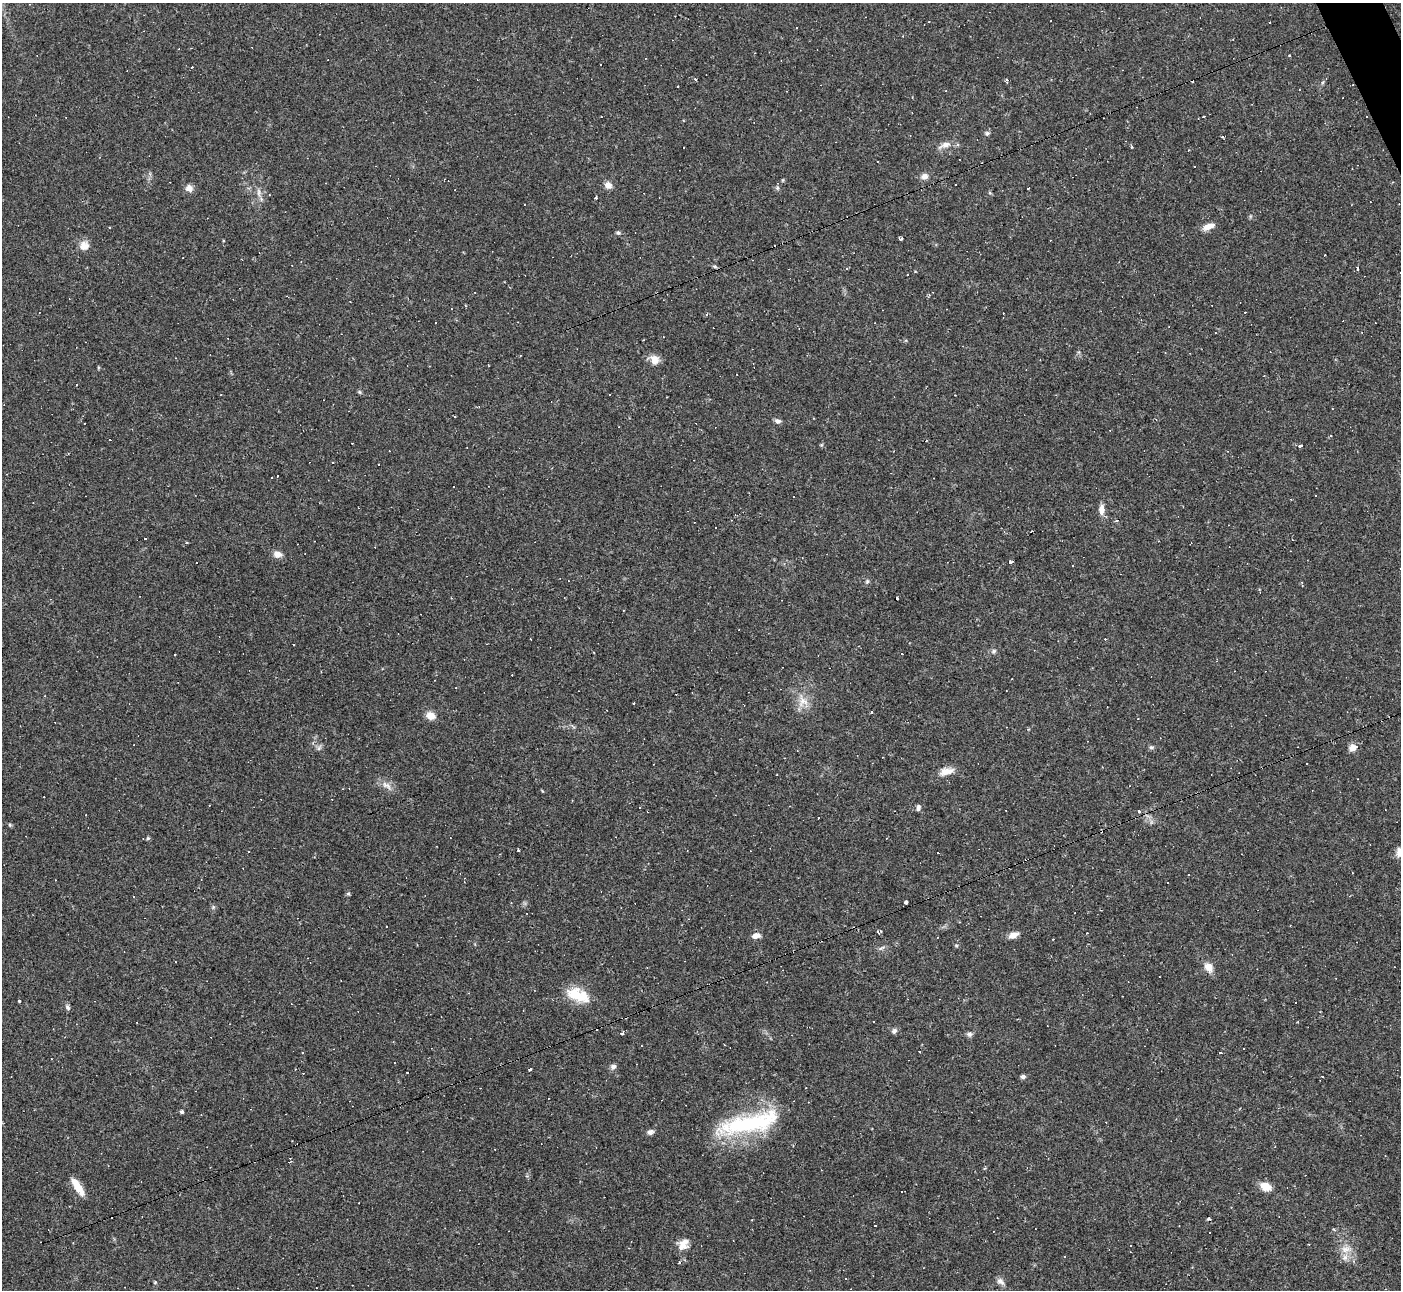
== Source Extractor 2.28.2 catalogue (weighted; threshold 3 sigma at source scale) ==
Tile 10 of 4 x 4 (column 2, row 3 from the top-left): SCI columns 1399-2797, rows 1570-2857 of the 5594 x 5585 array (HDU 1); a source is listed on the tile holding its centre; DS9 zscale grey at full resolution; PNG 1403 x 1292 px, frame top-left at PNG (2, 3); no overlay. Shown black and unused: <1% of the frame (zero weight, under 2 of 3 exposures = <1% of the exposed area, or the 3 px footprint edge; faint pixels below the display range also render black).
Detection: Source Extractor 2.28.2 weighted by HDU 2 'WHT'; one run over the whole footprint, this tile lists its part. Background 0.064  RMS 0.0055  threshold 0.0248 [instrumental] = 3 sigma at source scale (4.5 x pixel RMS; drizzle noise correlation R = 1.50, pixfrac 1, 0.05/0.05 arcsec/px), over >= 5 px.
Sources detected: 182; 77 cosmic-ray / hot-pixel residue — not listed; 2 inside a brighter listed object's ellipse — not listed separately; the other 103 listed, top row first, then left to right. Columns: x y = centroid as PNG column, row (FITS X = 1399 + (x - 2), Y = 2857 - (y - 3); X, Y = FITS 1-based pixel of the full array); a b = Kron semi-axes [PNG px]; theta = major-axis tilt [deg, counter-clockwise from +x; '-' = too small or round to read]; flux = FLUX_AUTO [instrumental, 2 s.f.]
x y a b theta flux
600 64 2 2 - 0.46
1006 79 4 4 - 0.59
987 133 6 5 - 1.2
1223 137 3 3 - 3
945 145 19 8 21 4.2
683 147 3 2 - 0.87
1132 147 3 3 - 1.5
877 161 2 2 - 0.34
924 176 9 8 - 2.7
608 185 8 7 - 3.5
189 188 10 9 - 3
777 188 7 5 -70 1.1
1028 188 3 3 - 1.4
259 192 13 4 -87 2.1
596 197 3 3 - 3
1209 226 14 6 21 5.2
109 228 3 2 - 0.66
618 233 5 5 - 1.1
901 239 4 3 - 1.6
84 246 12 11 - 4.6
1325 255 3 2 - 0.63
715 266 6 4 -21 0.82
846 268 4 3 - 0.67
1358 268 3 3 - 1.6
907 275 2 2 - 0.36
1165 352 3 2 - 0.35
655 360 12 11 - 5
98 367 5 3 - 0.51
77 384 2 2 - 0.41
359 392 6 4 -23 0.79
778 421 7 6 - 2
821 445 5 4 - 0.63
1300 446 4 3 - 2.2
379 464 3 2 - 0.49
272 477 3 2 - 1.1
454 486 3 2 - 0.56
1101 509 13 7 90 3.8
1158 541 3 3 - 0.43
278 554 10 7 -9 3.5
1011 562 4 3 - 3.5
867 581 6 5 - 1
1302 583 8 3 -84 0.64
623 610 3 2 - 0.5
531 639 3 2 - 0.34
293 644 2 2 - 0.49
994 651 7 6 - 1.4
175 654 3 2 - 0.34
1012 679 2 2 - 0.44
803 701 18 14 -75 7.7
634 703 3 3 - 0.76
871 712 3 3 - 1.4
430 716 10 8 -20 5.3
1151 747 7 5 2 1
1353 748 9 8 - 3.8
946 771 19 9 14 5.8
386 785 16 8 -32 3.9
542 791 4 3 - 0.54
44 797 2 2 - 0.39
209 805 3 2 - 0.3
639 807 3 2 - 0.36
918 808 7 5 81 1.7
1139 810 3 3 - 5.1
10 825 5 4 - 0.7
1101 831 3 3 - 1.4
148 838 5 5 - 0.76
1399 852 13 7 86 2.9
1352 873 2 2 - 0.35
1188 874 3 3 - 2.9
55 880 2 2 - 0.42
1168 883 2 2 - 0.45
348 893 6 4 0 0.75
906 902 4 3 - 1.9
213 907 5 5 - 0.81
878 932 6 3 -63 1.2
1013 935 11 6 21 3.9
756 936 9 6 11 3.5
956 945 6 4 -1 0.64
881 948 10 4 33 1.1
1209 967 12 9 -53 5
578 995 29 15 -22 15
18 1000 3 3 - 4.9
67 1007 8 5 -60 1.3
894 1031 8 6 48 1.6
969 1034 8 6 -22 1.5
724 1045 2 2 - 0.44
919 1052 3 2 - 0.77
1220 1052 3 3 - 1.3
302 1053 3 2 - 0.42
613 1067 7 7 - 1.8
529 1069 3 3 - 2.3
1023 1077 6 5 - 1.3
182 1112 4 4 - 1.2
749 1123 80 21 13 61
650 1132 8 6 15 2
1265 1186 11 8 -20 7.2
78 1187 20 7 -57 9.3
875 1225 3 2 - 0.68
682 1246 15 12 -6 4.8
1346 1249 13 10 9 5
1354 1261 6 4 -89 0.85
679 1263 4 3 - 0.88
1000 1281 12 8 -40 2.4
155 1282 5 4 - 0.6
Overlapping masked pixels (flux is a lower limit): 1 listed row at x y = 1101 831
Isophote crosses this tile's border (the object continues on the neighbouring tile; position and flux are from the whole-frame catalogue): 1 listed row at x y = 1399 852